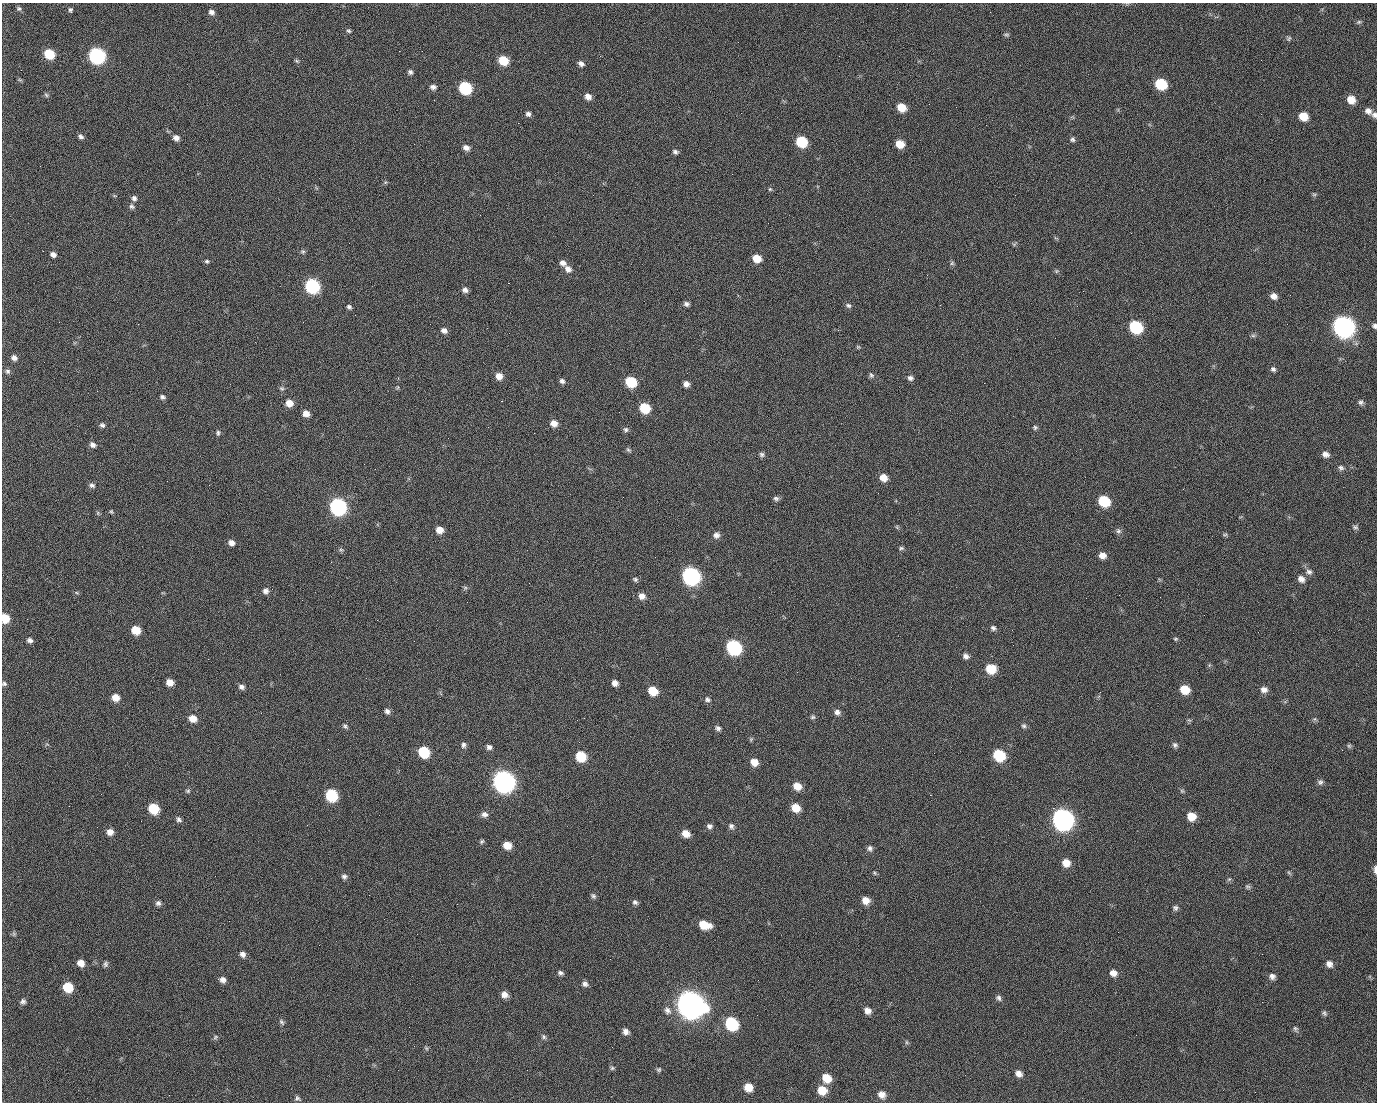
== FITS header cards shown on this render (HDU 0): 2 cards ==
NAXIS1  =                 1375 / length of data axis 1
NAXIS2  =                 1100 / length of data axis 2

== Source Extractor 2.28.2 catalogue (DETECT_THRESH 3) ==
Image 1375 x 1100 px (HDU 0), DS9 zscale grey, 1 PNG px = 1 image px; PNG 1379 x 1104 px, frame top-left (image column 1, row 1100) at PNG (2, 3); no overlay
Background 1470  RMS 30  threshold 89.5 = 3 sigma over >= 5 px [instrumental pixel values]
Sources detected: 244; all 244 listed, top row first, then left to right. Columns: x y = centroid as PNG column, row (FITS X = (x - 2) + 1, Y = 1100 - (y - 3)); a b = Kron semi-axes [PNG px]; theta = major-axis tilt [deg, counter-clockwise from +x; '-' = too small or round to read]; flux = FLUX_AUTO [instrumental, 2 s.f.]
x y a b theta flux
19 9 7 6 - 4.0e+03
71 11 5 3 - 6.5e+03
211 12 8 6 -27 7.7e+03
990 12 2 2 - 1.6e+03
1359 22 7 5 21 3.6e+03
349 31 6 5 - 3.4e+03
1007 35 8 5 -6 3.2e+03
1289 38 8 5 59 3.8e+03
399 51 2 2 - 2.2e+04
49 54 8 6 -34 7.3e+04
97 56 9 8 - 5.0e+05
839 56 2 2 - 8.1e+02
503 60 7 6 - 5.6e+04
297 61 8 4 -36 2.9e+03
581 64 7 5 -28 7.7e+03
410 72 6 6 - 5.0e+03
1161 84 8 7 - 1.0e+05
433 87 8 6 -3 6.9e+03
465 88 8 7 - 1.8e+05
46 95 6 5 - 3.3e+03
588 97 7 6 - 1.3e+04
498 99 2 2 - 1.2e+03
434 100 2 2 - 4.4e+03
1351 100 8 7 - 2.6e+04
929 104 2 2 - 7.2e+02
901 107 8 6 -32 3.5e+04
1368 111 9 8 - 1.0e+04
528 114 6 5 - 6.2e+03
1374 115 8 7 - 6.7e+03
1303 116 8 7 - 3.5e+04
518 123 2 2 - 2.6e+04
81 137 7 5 -33 5.5e+03
176 138 7 6 - 9.9e+03
1072 139 7 6 - 4.6e+03
801 142 8 7 - 9.2e+04
900 144 7 6 - 3.1e+04
466 148 8 6 -29 9.8e+03
675 152 7 5 -31 5.0e+03
770 189 5 4 - 2.6e+03
1314 194 7 4 0 2.9e+03
1015 195 2 2 - 7.0e+03
134 198 7 6 - 6.3e+03
132 206 8 6 -43 5.0e+03
480 215 2 2 - 7.8e+02
1014 244 6 4 35 3.0e+03
303 252 6 6 - 3.8e+03
53 254 6 5 - 8.3e+03
757 258 7 6 - 3.1e+04
207 261 6 5 - 3.4e+03
563 263 9 7 -35 9.6e+03
952 263 7 5 44 3.5e+03
568 269 10 8 -45 1.1e+04
1056 271 6 5 - 3.1e+03
927 275 2 2 - 1.0e+03
508 283 2 2 - 5.7e+04
312 286 8 8 - 3.1e+05
465 290 6 5 - 7.7e+03
1083 291 3 2 - 3.3e+03
1290 295 3 2 - 2.0e+03
1274 296 8 6 -22 1.1e+04
686 304 6 5 - 6.1e+03
848 306 8 6 -28 5.0e+03
349 307 6 5 - 4.9e+03
355 315 2 2 - 9.8e+02
59 322 2 2 - 1.5e+03
1287 324 2 2 - 1.0e+03
1375 326 6 5 - 5.0e+03
1135 327 9 7 -34 1.8e+05
1343 327 10 9 - 1.4e+06
444 330 7 5 -32 8.8e+03
1253 336 7 4 -1 3.5e+03
858 347 5 5 - 2.6e+03
14 358 7 6 - 8.8e+03
1273 369 7 6 - 4.9e+03
8 371 7 7 - 5.7e+03
871 375 8 6 -61 4.6e+03
499 376 7 7 - 1.6e+04
910 378 8 6 -24 6.6e+03
562 381 7 6 - 5.8e+03
631 382 8 7 - 9.1e+04
984 383 2 2 - 2.1e+04
686 384 6 6 - 1.0e+04
282 388 7 6 - 4.0e+03
97 391 2 2 - 1.5e+03
162 397 6 5 - 4.7e+03
501 401 3 2 - 5.9e+04
1361 402 6 6 - 5.0e+03
289 403 7 7 - 1.9e+04
645 408 8 7 - 6.9e+04
306 414 6 6 - 1.4e+04
554 423 7 7 - 1.5e+04
102 425 7 6 - 5.0e+03
1035 427 6 6 - 3.9e+03
626 429 7 6 - 4.8e+03
218 433 7 5 82 4.0e+03
534 433 2 2 - 9.3e+02
93 445 8 6 -28 7.6e+03
628 450 8 5 -44 3.6e+03
762 454 7 6 - 5.0e+03
1325 454 8 6 -17 9.8e+03
1341 468 8 6 -28 5.6e+03
883 478 8 7 - 2.1e+04
92 485 8 6 -25 5.5e+03
623 497 2 2 - 2.9e+03
776 498 8 6 -16 5.3e+03
1104 501 8 7 - 8.8e+04
338 507 9 8 - 5.5e+05
111 511 5 4 - 2.5e+03
98 513 6 4 -73 2.6e+03
897 527 7 4 -54 2.5e+03
1355 527 8 5 -15 4.2e+03
440 530 7 6 - 1.9e+04
1118 531 7 7 - 5.5e+03
716 535 8 8 - 9.5e+03
1225 535 7 4 2 3.1e+03
231 543 7 6 - 9.6e+03
901 548 7 5 15 3.8e+03
341 550 6 5 - 3.7e+03
1102 555 7 6 - 1.3e+04
655 557 2 2 - 8.2e+02
1309 572 9 7 -20 7.9e+03
691 576 9 8 - 6.6e+05
635 579 6 5 - 4.0e+03
1301 579 9 7 -43 1.2e+04
465 588 6 6 - 3.4e+03
266 591 7 7 - 7.9e+03
77 593 6 3 -19 2.6e+03
642 596 8 7 - 1.3e+04
5 618 7 7 - 4.1e+04
27 619 2 2 - 4.5e+03
377 620 2 2 - 1.2e+04
993 628 7 6 - 5.5e+03
136 630 7 6 - 4.0e+04
1175 639 6 4 0 2.7e+03
30 640 7 6 - 6.5e+03
414 641 2 2 - 7.4e+02
733 647 9 8 - 3.1e+05
966 656 8 6 -24 7.6e+03
991 669 9 8 - 4.7e+04
170 682 6 6 - 1.8e+04
615 683 6 5 - 9.9e+03
4 684 6 6 - 4.3e+03
241 687 8 6 -22 7.1e+03
1185 689 8 7 - 3.7e+04
1264 689 9 8 - 1.1e+04
653 691 8 7 - 4.4e+04
116 697 7 7 - 1.9e+04
707 699 8 6 -26 5.7e+03
387 711 7 5 -60 6.8e+03
837 712 8 7 - 8.0e+03
813 717 7 5 15 3.7e+03
193 718 8 7 - 2.0e+04
1315 719 6 5 - 3.2e+03
1189 720 7 4 -18 2.7e+03
345 726 8 5 -39 4.3e+03
1024 726 7 6 - 4.5e+03
718 728 7 6 - 5.8e+03
751 739 6 4 47 2.8e+03
463 745 9 6 79 6.3e+03
1175 745 7 6 - 5.3e+03
1349 746 6 5 - 3.2e+03
489 747 7 6 - 6.6e+03
424 752 8 7 - 9.5e+04
934 753 3 2 - 1.7e+03
999 755 8 7 - 1.1e+05
581 756 8 7 - 6.9e+04
754 762 8 7 - 2.0e+04
503 781 10 9 - 1.5e+06
1320 782 7 7 - 5.6e+03
797 786 8 7 - 2.3e+04
188 791 6 5 - 3.4e+03
1182 791 6 5 - 3.2e+03
101 794 2 2 - 2.8e+03
331 795 8 7 - 1.3e+05
930 795 2 2 - 8.5e+03
69 806 2 2 - 8.5e+02
796 808 8 7 - 2.9e+04
1053 808 2 2 - 1.7e+04
153 809 8 7 - 7.0e+04
484 814 8 8 - 8.8e+03
1191 816 8 7 - 3.0e+04
179 819 7 5 -45 5.3e+03
1062 819 10 9 - 1.5e+06
709 826 7 7 - 6.8e+03
731 826 8 6 -52 6.3e+03
110 832 7 7 - 1.2e+04
686 834 8 6 -36 2.0e+04
482 841 6 5 - 3.6e+03
507 845 8 7 - 2.6e+04
870 848 7 7 - 6.0e+03
1066 863 8 7 - 2.2e+04
1375 869 8 3 -89 9.8e+03
875 873 6 4 -88 2.7e+03
1289 873 6 4 -20 2.7e+03
344 876 7 7 - 5.6e+03
1229 879 6 4 41 2.9e+03
1248 887 8 6 -29 4.1e+03
593 896 8 6 -44 4.8e+03
866 900 7 7 - 1.9e+04
635 902 7 6 - 5.1e+03
158 903 7 6 - 6.1e+03
457 904 2 2 - 1.6e+03
1175 908 7 7 - 5.2e+03
704 925 10 7 -14 4.2e+04
1118 932 2 2 - 2.3e+03
14 934 6 6 - 3.6e+03
243 954 7 6 - 7.8e+03
610 959 2 2 - 2.6e+03
81 963 7 7 - 1.6e+04
105 964 7 5 70 4.6e+03
1329 964 8 7 - 1.1e+04
560 973 7 5 -24 5.2e+03
1113 973 8 7 - 1.2e+04
1272 976 8 7 - 8.0e+03
222 980 7 6 - 9.1e+03
758 980 2 2 - 1.9e+03
585 984 8 6 -22 6.6e+03
68 987 8 7 - 5.8e+04
504 995 7 7 - 1.3e+04
998 998 8 6 -42 5.5e+03
23 1001 7 6 - 5.8e+03
690 1004 12 10 -32 3.3e+06
667 1010 11 8 -59 1.0e+04
867 1011 7 6 - 1.3e+04
1324 1013 7 6 - 4.3e+03
757 1015 2 2 - 1.1e+03
282 1022 8 5 -53 4.2e+03
731 1024 9 8 - 1.8e+05
1295 1029 8 6 -56 4.8e+03
626 1032 7 6 - 9.7e+03
1136 1035 2 2 - 8.4e+02
215 1037 7 5 25 3.5e+03
544 1037 7 6 - 4.7e+03
906 1042 6 4 -90 2.7e+03
426 1048 7 4 -45 3.1e+03
612 1068 6 5 - 3.4e+03
659 1070 7 5 37 3.6e+03
1019 1073 8 7 - 1.1e+04
827 1078 9 8 - 3.5e+04
748 1087 8 7 - 2.8e+04
822 1090 9 8 - 3.5e+04
882 1094 8 7 - 1.4e+04
169 1095 2 2 - 5.6e+03
297 1098 8 6 -41 4.5e+03
At the frame edge (FLAGS 8, measured only in part): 5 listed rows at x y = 1374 115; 1375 326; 5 618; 4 684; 1375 869